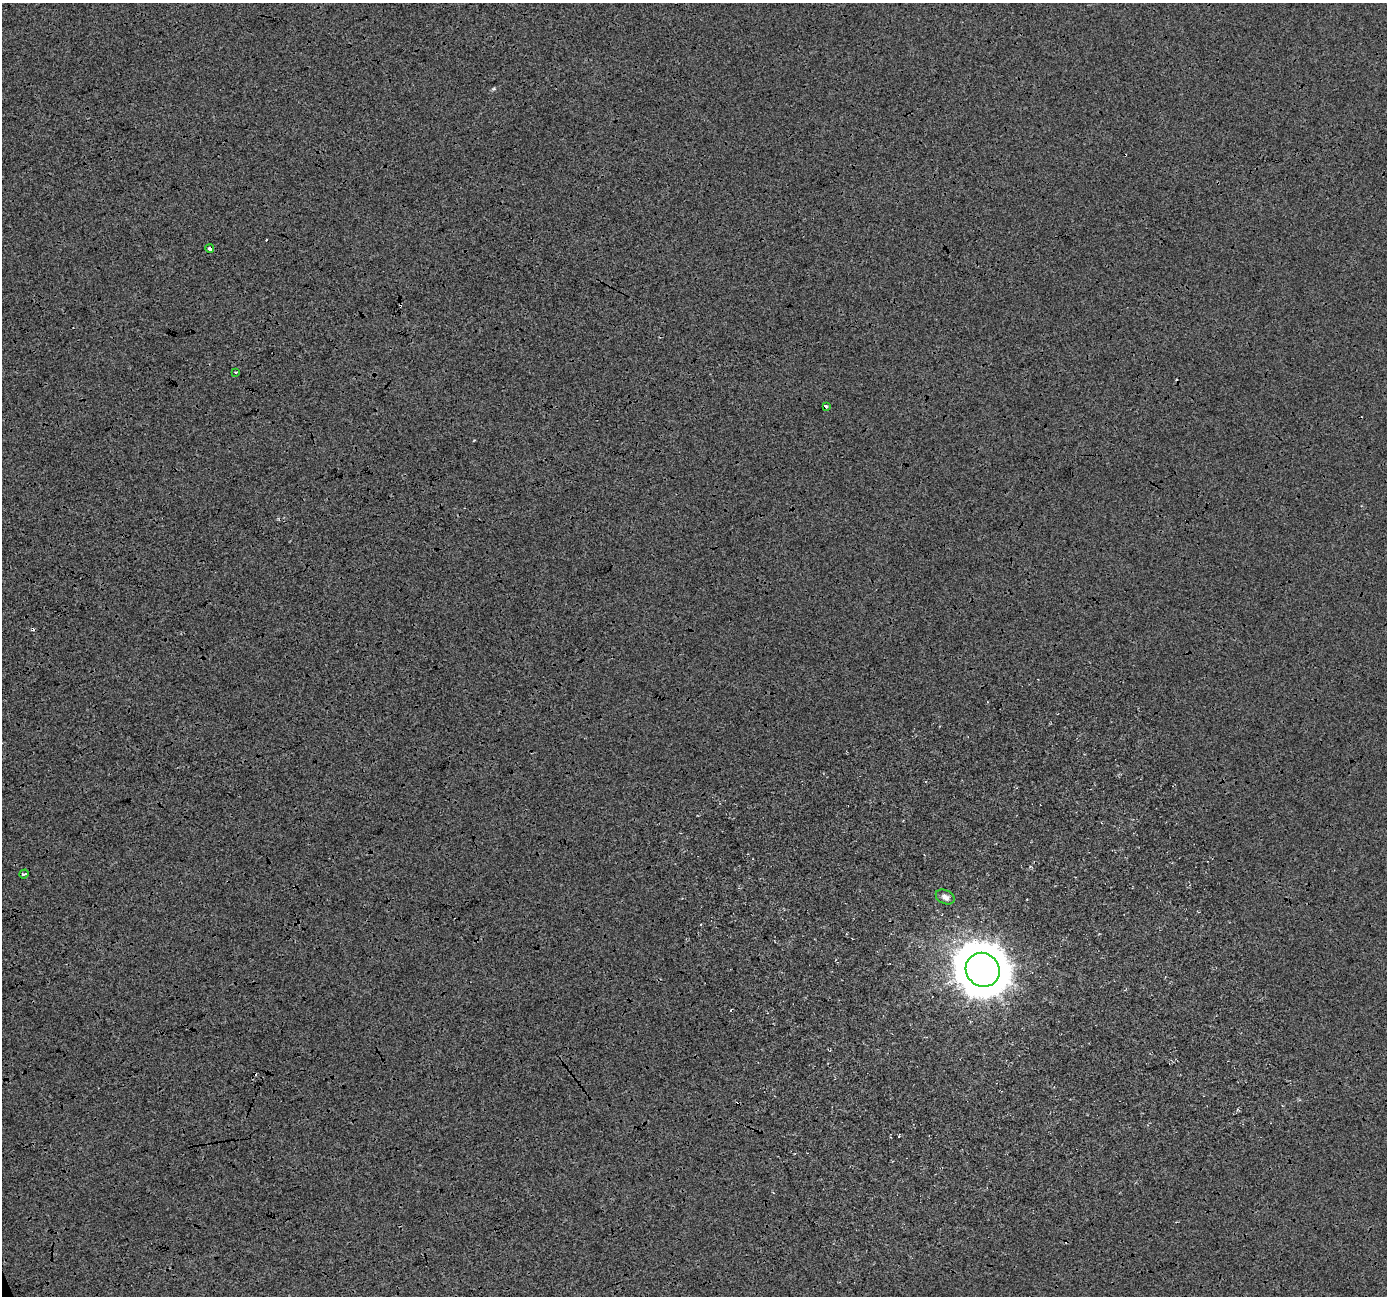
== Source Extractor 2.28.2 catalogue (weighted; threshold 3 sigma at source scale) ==
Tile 7 of 4 x 4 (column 3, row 2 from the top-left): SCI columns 2773-4157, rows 2723-4016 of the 5543 x 5389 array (HDU 1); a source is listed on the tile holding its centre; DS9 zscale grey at full resolution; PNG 1389 x 1298 px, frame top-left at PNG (2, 3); each listed source drawn as its Kron ellipse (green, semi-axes under 4 px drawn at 4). Shown black and unused: <1% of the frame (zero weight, under 3 of 4 exposures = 2% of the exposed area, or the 3 px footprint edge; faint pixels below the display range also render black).
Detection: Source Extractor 2.28.2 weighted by HDU 2 'WHT'; one run over the whole footprint, this tile lists its part. Background -0.00842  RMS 0.0065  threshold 0.0291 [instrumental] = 3 sigma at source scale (4.5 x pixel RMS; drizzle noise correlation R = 1.50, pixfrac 1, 0.0396/0.0396 arcsec/px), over >= 5 px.
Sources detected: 11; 5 cosmic-ray / hot-pixel residue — neither listed nor drawn; the other 6 listed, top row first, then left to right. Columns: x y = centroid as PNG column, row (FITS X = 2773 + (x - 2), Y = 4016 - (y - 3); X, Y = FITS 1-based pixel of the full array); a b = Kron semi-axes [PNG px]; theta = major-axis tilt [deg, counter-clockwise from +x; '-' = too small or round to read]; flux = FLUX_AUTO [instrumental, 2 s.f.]
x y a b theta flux
210 249 4 4 - 5.4
236 372 3 2 - 0.46
826 406 3 3 - 4.3
24 874 5 3 - 2.4
945 897 10 6 -26 3
983 970 17 16 - 1900
Overlapping masked pixels (flux is a lower limit): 1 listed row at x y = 210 249